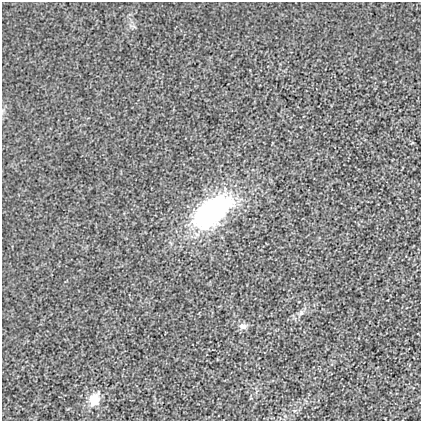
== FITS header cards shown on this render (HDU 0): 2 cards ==
NAXIS1  =                  419
NAXIS2  =                  419

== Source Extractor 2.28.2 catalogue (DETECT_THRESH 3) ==
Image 419 x 419 px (HDU 0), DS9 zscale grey, 1 PNG px = 1 image px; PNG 423 x 423 px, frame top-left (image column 1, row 419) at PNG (2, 2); no overlay
Background 0.00219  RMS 0.013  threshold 0.0398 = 3 sigma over >= 5 px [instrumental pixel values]
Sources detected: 4; all 4 listed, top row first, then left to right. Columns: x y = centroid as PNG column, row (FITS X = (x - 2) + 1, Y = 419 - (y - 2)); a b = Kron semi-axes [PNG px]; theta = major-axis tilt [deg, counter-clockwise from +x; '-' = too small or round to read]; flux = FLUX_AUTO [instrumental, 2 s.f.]
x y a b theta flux
211 211 37 19 37 200
301 313 8 6 69 2.4
243 326 11 8 -6 4.3
94 399 15 10 68 16